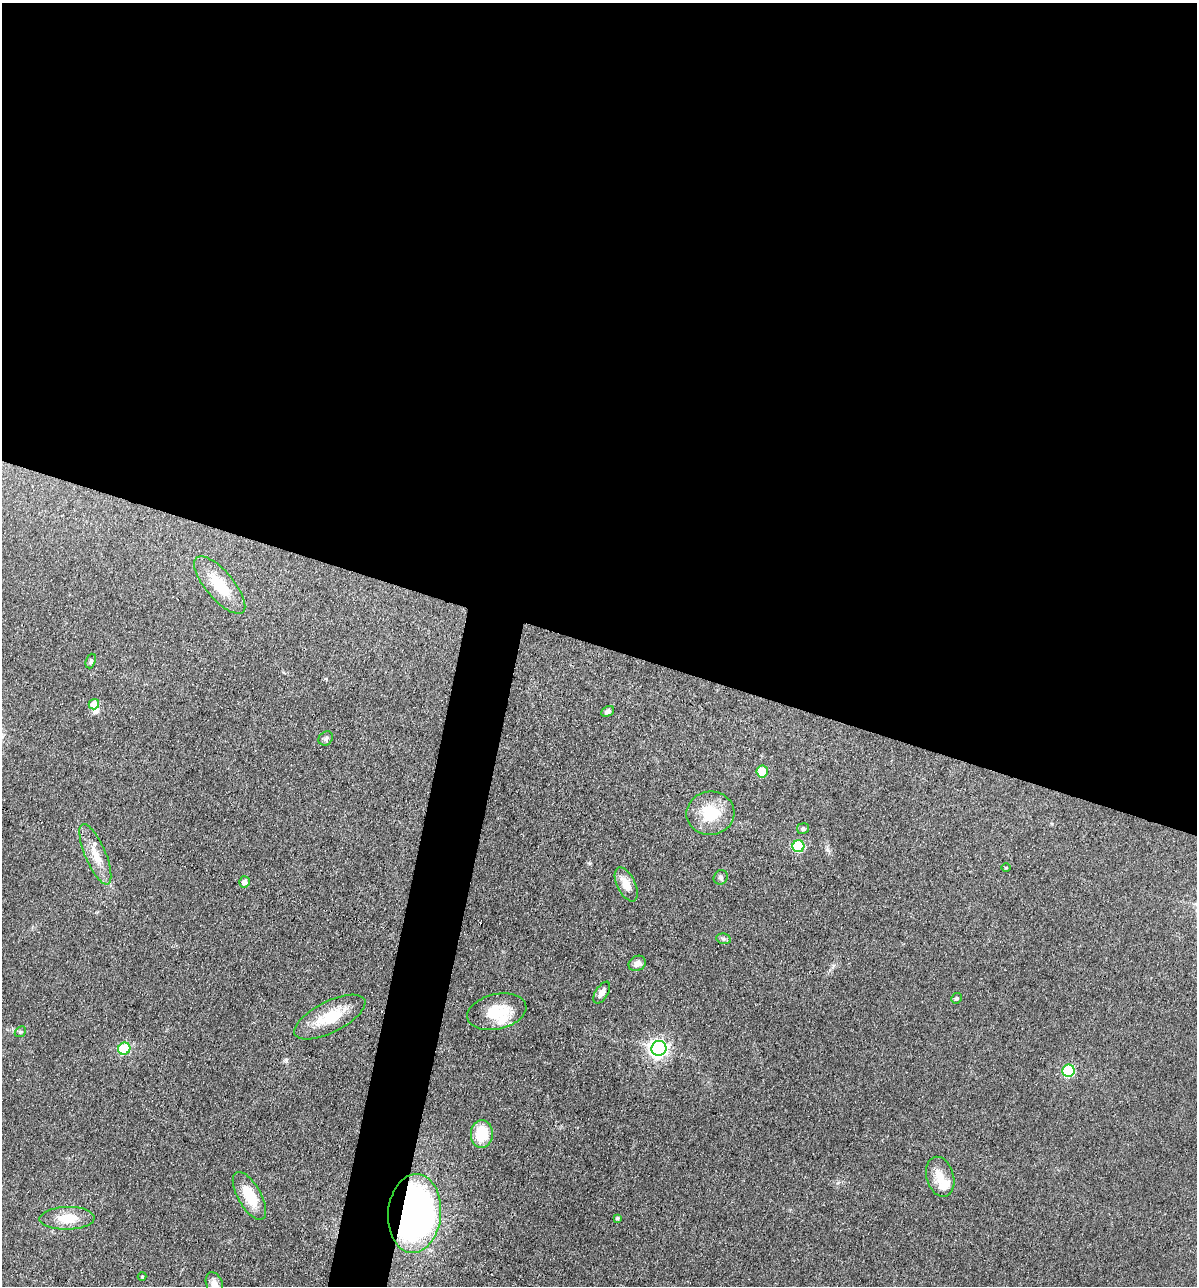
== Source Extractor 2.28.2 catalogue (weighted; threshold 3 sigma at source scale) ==
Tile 3 of 4 x 4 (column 3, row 1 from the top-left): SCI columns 2519-3713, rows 3855-5138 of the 5159 x 5138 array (HDU 1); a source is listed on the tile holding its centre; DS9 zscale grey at full resolution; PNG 1199 x 1288 px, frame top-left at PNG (2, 3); each listed source drawn as its Kron ellipse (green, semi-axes under 4 px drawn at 4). Shown black and unused: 53% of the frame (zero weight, under 3 of 4 exposures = <1% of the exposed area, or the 3 px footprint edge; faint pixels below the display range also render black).
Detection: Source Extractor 2.28.2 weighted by HDU 2 'WHT'; one run over the whole footprint, this tile lists its part. Background 0.0814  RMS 0.0065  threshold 0.0291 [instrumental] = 3 sigma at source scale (4.5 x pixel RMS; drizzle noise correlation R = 1.50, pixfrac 1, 0.05/0.05 arcsec/px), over >= 5 px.
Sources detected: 35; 2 inside a brighter object's white glare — neither listed nor drawn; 1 inside a brighter listed object's ellipse — not listed separately; the other 32 listed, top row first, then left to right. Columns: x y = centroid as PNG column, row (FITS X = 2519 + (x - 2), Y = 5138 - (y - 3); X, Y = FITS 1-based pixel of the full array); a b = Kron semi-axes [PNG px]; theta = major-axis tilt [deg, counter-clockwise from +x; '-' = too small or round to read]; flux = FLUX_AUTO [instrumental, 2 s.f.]
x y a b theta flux
220 585 36 14 -50 22
91 661 7 5 68 1.4
94 704 5 5 - 9.5
608 711 7 5 25 1.7
326 738 8 6 46 1.5
762 772 6 6 - 14
710 813 24 22 4 23
803 828 6 5 - 1.4
798 846 6 6 - 39
95 854 32 10 -67 12
1006 868 5 3 - 0.55
721 877 7 6 - 1.7
244 882 5 5 - 4.6
626 884 18 9 -64 8.9
724 939 7 5 -11 1.3
637 963 9 7 34 3.3
602 993 12 6 58 4
956 998 5 5 - 1.2
497 1012 30 17 13 20
330 1017 39 15 26 23
20 1032 6 4 44 1
659 1048 7 7 - 270
124 1049 6 6 - 31
1069 1071 6 6 - 52
482 1134 14 11 86 21
940 1177 20 13 -74 10
249 1196 27 11 -60 17
414 1213 39 26 85 270
67 1218 27 11 1 14
617 1218 4 3 - 1.1
142 1276 4 4 - 0.68
214 1283 11 8 -68 3.8
Overlapping masked pixels (flux is a lower limit): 1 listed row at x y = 414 1213
Isophote crosses this tile's border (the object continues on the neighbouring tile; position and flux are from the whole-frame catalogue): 1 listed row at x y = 214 1283
Unlisted compact peaks at least as high as the median listed source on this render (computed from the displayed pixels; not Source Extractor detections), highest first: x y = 833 966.